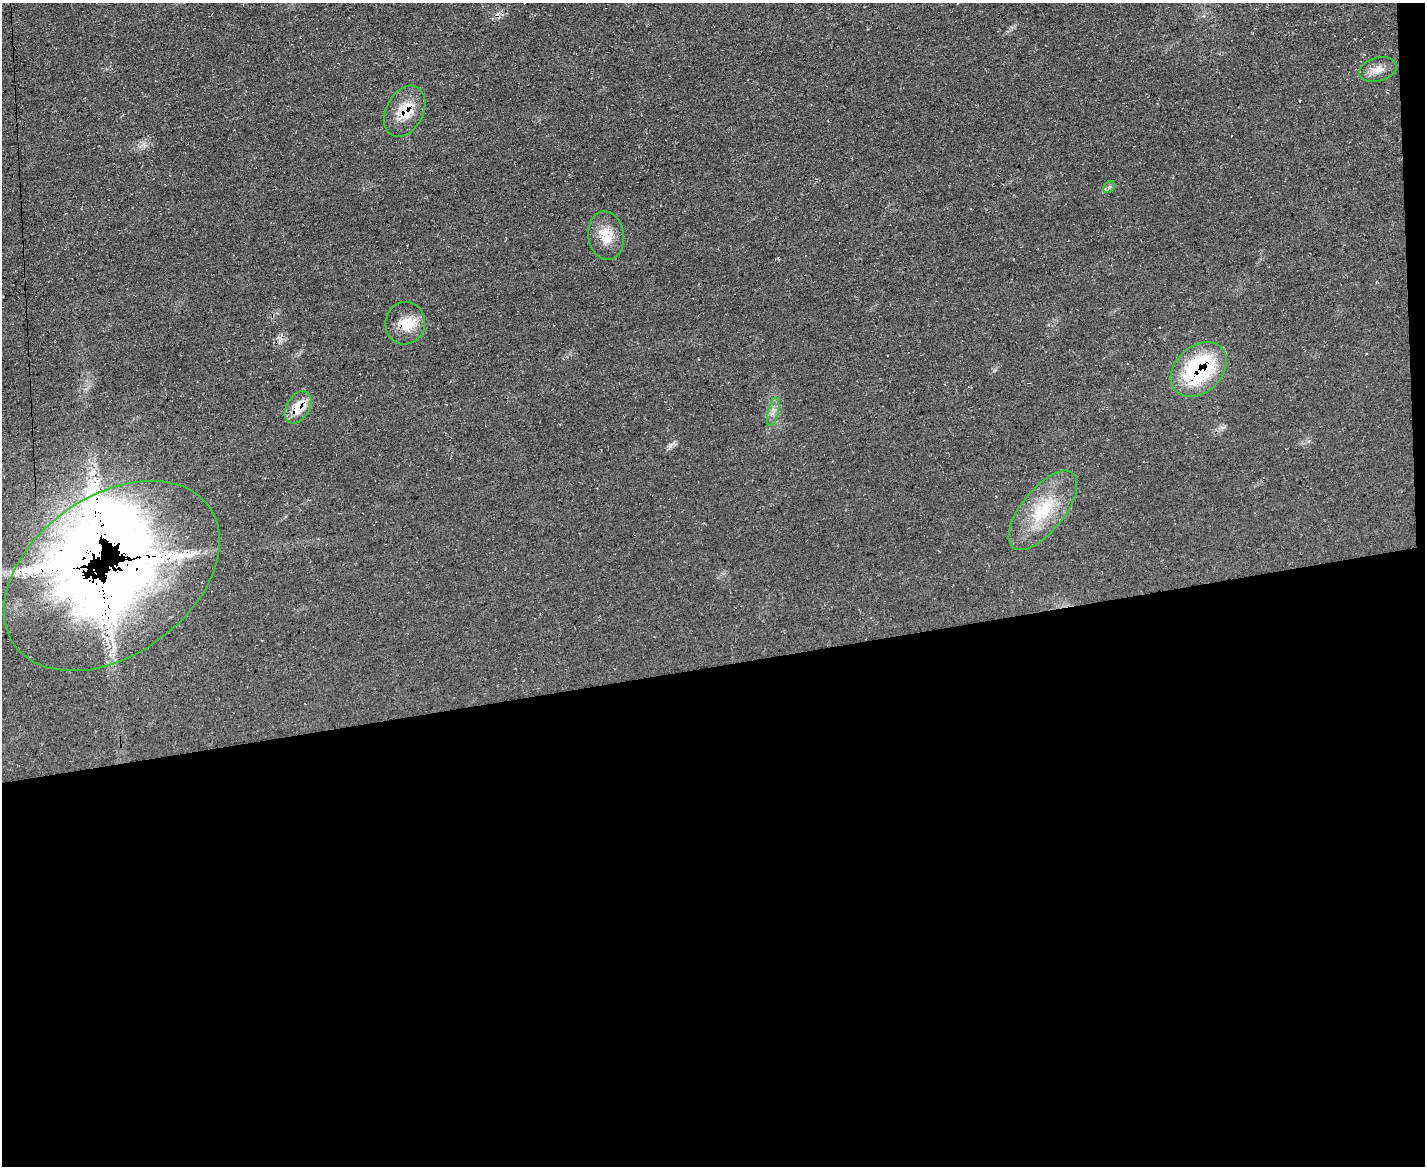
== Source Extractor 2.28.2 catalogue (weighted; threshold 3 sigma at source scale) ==
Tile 12 of 3 x 4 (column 3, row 4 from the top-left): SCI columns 2974-4396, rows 1-1164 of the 4639 x 4657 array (HDU 1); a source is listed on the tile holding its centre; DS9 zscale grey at full resolution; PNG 1427 x 1168 px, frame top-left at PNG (2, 3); each listed source drawn as its Kron ellipse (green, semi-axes under 4 px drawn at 4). Shown black and unused: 44% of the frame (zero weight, under 3 of 4 exposures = <1% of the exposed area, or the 3 px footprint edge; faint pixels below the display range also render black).
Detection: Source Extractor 2.28.2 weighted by HDU 2 'WHT'; one run over the whole footprint, this tile lists its part. Background 0.0628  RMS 0.0072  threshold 0.0322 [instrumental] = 3 sigma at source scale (4.5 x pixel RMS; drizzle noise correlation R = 1.50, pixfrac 1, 0.05/0.05 arcsec/px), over >= 5 px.
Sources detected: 15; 3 inside a brighter object's white glare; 1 cosmic-ray / hot-pixel residue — neither listed nor drawn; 1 inside a brighter listed object's ellipse — not listed separately; the other 10 listed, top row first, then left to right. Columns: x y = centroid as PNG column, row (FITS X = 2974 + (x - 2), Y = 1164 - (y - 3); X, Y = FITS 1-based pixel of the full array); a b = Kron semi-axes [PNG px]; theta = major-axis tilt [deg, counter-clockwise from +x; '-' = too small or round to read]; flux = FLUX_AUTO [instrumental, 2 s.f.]
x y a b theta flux
1378 69 19 12 16 7.7
405 111 27 18 62 20
1109 187 6 5 - 1.6
606 236 24 17 -82 16
405 323 21 20 - 16
1199 369 32 23 43 86
298 407 18 11 58 16
773 412 14 5 76 3.9
1043 510 48 21 51 39
112 576 119 79 35 1000
Overlapping masked pixels (flux is a lower limit): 5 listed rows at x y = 405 111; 405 323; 1199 369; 298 407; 112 576
Unlisted compact peaks at least as high as the median listed source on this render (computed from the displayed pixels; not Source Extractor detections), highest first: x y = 670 446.